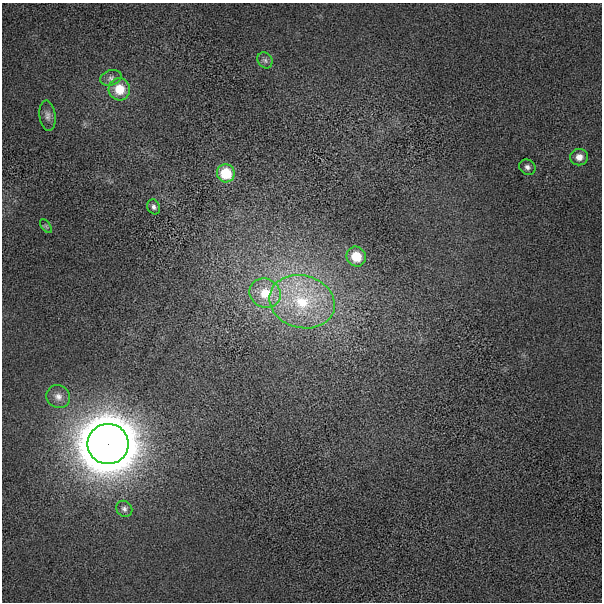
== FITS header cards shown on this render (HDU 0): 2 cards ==
NAXIS1  =                  600 / length of data axis 1
NAXIS2  =                  600 / length of data axis 2

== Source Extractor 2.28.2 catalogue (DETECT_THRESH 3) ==
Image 600 x 600 px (HDU 0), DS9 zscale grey, 1 PNG px = 1 image px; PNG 604 x 604 px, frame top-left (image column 1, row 600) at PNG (2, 3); each listed source drawn as its Kron ellipse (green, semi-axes under 4 px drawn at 4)
Background 95.2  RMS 430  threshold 1280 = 3 sigma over >= 5 px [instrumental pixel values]
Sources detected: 15; all 15 listed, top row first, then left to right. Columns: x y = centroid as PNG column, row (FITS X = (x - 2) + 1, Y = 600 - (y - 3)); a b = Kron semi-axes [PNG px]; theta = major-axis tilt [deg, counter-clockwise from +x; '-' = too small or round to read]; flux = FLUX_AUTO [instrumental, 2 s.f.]
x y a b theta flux
265 60 8 7 - 9.4e+04
111 78 11 7 16 1.3e+05
119 89 11 10 - 6.5e+05
47 116 15 8 -84 1.6e+05
579 157 9 8 - 2.3e+05
527 167 8 7 - 1.2e+05
226 173 9 9 - 1.2e+06
154 207 7 6 - 9.6e+04
46 226 8 4 -53 5.2e+04
356 257 10 9 - 6.9e+05
265 293 16 14 -30 7.4e+05
302 302 33 26 -15 2.3e+06
58 397 12 11 - 2.1e+05
108 444 20 20 - 1.5e+08
124 509 8 7 - 1.0e+05